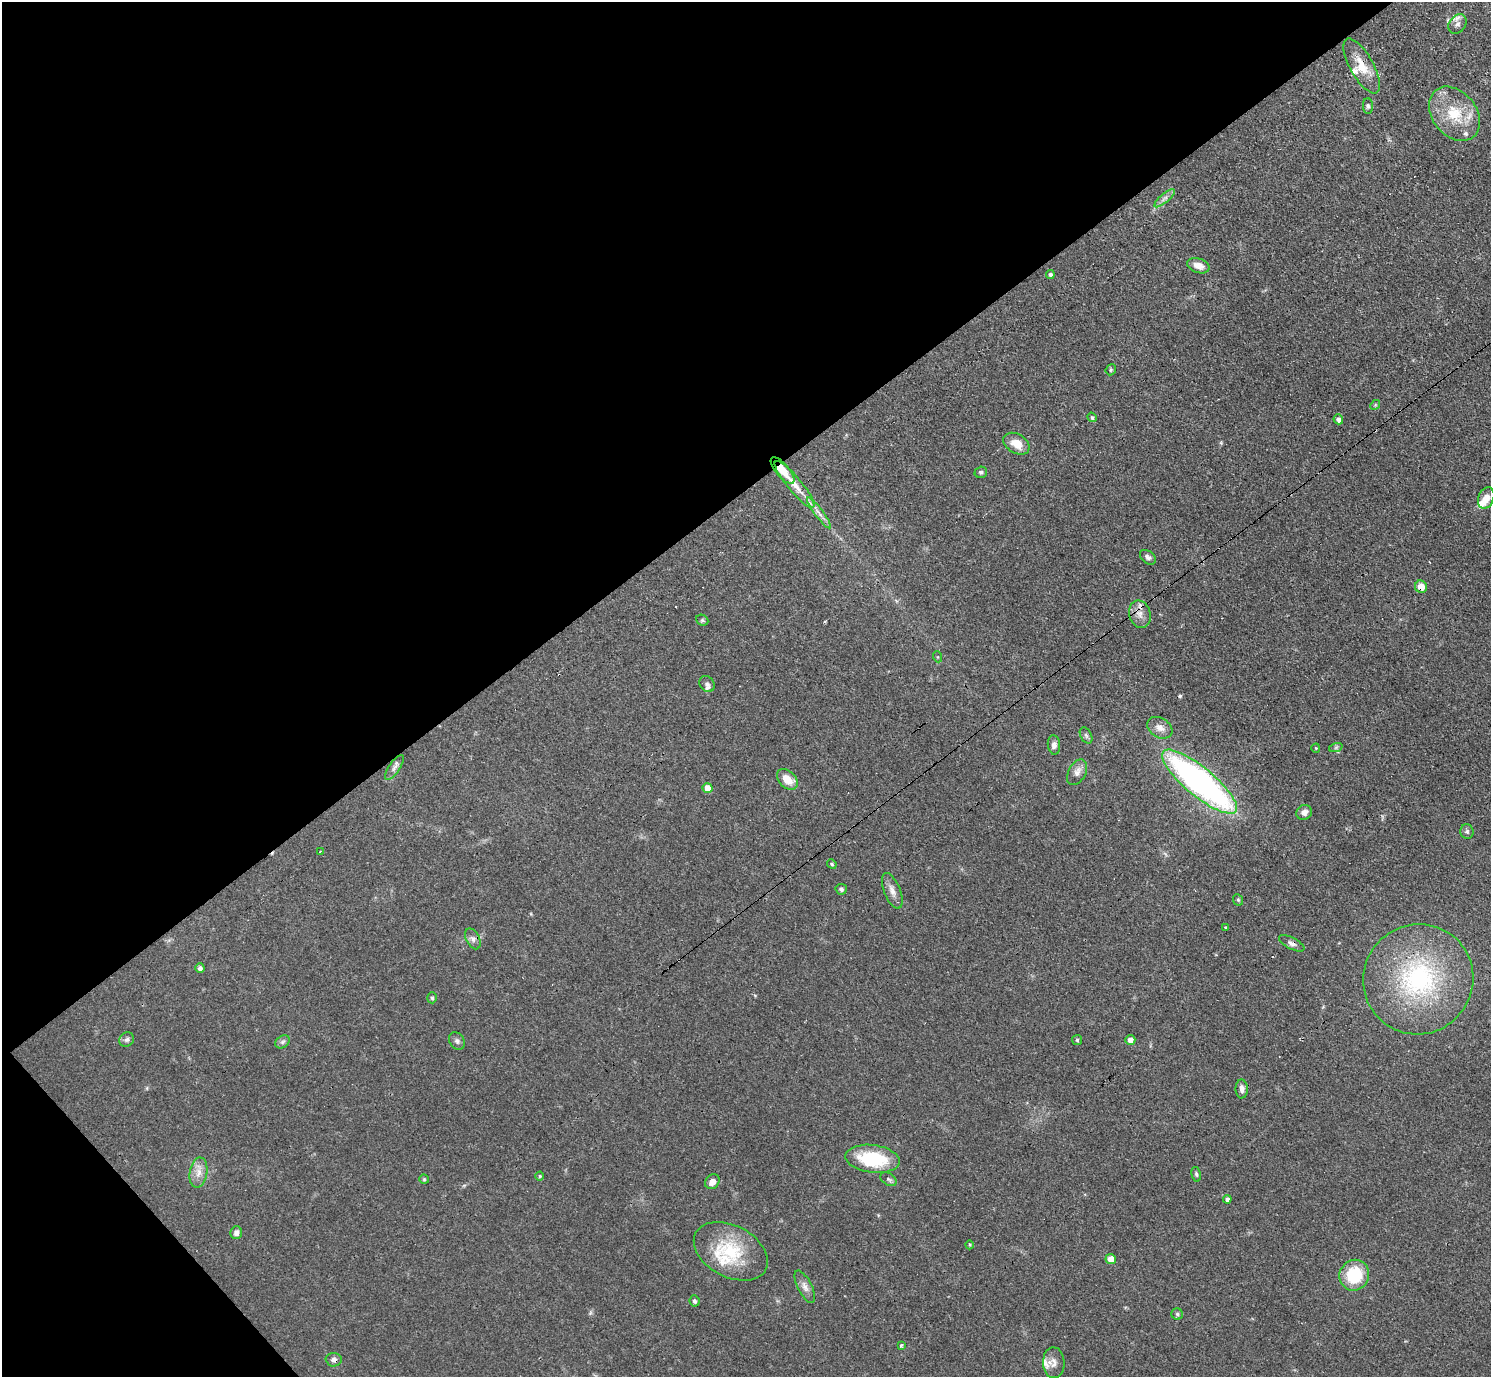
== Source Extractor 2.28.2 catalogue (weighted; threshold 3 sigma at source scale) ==
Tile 5 of 4 x 4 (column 1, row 2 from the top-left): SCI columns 64-1552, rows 3082-4456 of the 6126 x 6131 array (HDU 1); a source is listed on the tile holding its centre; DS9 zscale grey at full resolution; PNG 1493 x 1379 px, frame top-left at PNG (2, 2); each listed source drawn as its Kron ellipse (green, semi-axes under 4 px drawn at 4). Shown black and unused: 38% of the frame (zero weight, under 3 of 4 exposures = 1% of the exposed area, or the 3 px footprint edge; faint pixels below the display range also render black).
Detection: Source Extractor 2.28.2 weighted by HDU 2 'WHT'; one run over the whole footprint, this tile lists its part. Background 0.0708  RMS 0.006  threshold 0.0268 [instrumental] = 3 sigma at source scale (4.5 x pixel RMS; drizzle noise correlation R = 1.50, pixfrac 1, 0.05/0.05 arcsec/px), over >= 5 px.
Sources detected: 79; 3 cosmic-ray / hot-pixel residue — neither listed nor drawn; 5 inside a brighter listed object's ellipse — not listed separately; the other 71 listed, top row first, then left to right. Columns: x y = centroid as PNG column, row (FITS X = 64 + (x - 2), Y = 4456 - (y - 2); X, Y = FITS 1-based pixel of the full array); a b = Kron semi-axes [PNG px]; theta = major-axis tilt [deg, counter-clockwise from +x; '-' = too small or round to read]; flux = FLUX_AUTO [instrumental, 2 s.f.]
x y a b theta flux
1457 24 10 8 54 3
1362 66 31 11 -60 12
1368 106 8 5 -89 1.2
1454 114 30 22 -51 23
1165 198 13 4 40 2.5
1198 266 11 7 -19 5.4
1050 275 4 4 - 1.7
1111 370 6 5 - 0.95
1375 405 5 4 - 0.72
1092 417 5 4 - 0.97
1338 419 5 4 - 2.3
1016 444 14 9 -32 7.6
782 470 16 6 -49 11
981 472 6 5 - 1.1
795 484 30 7 -51 10
1486 498 11 7 67 5.9
819 513 19 3 -53 3.1
1148 557 9 6 -39 1.8
1421 587 6 6 - 6.1
1140 614 14 10 -74 5.1
702 620 6 5 - 1
938 657 5 3 - 0.58
707 684 8 7 - 2.1
1160 728 13 10 -30 4.5
1086 735 9 5 -63 1.3
1054 745 10 6 -84 2.6
1336 747 7 4 19 1
1316 748 4 4 - 0.62
394 767 14 5 56 2.5
1077 772 14 8 61 3.7
787 779 12 8 -45 8
1199 782 47 14 -39 210
708 788 5 5 - 8.2
1304 812 8 7 - 3.1
1467 831 7 6 - 1.3
320 851 3 2 - 0.76
832 864 5 4 - 0.79
841 889 5 5 - 1.4
892 891 19 8 -68 4.3
1238 900 6 4 -66 0.87
1225 927 3 3 - 0.83
473 939 11 6 -61 2.4
1292 943 14 5 -27 2.6
200 968 4 4 - 1.8
1418 979 55 54 - 100
432 998 5 4 - 0.98
127 1040 8 6 42 1.7
1077 1040 5 5 - 0.87
1130 1040 5 5 - 3.5
457 1041 9 7 -54 1.8
283 1042 8 6 36 1.4
1242 1089 9 6 -89 2.7
873 1159 27 14 -7 33
198 1172 15 8 80 5.1
1196 1174 7 4 -80 1.1
540 1176 4 4 - 0.71
424 1179 5 5 - 0.69
888 1179 9 6 -33 1.5
712 1182 8 6 49 4
1227 1199 4 4 - 1.8
236 1233 6 5 - 2.8
970 1245 4 3 - 0.55
731 1251 39 25 -28 32
1111 1259 5 5 - 5.5
1354 1275 15 14 - 25
805 1287 18 7 -63 3.6
694 1301 6 5 - 1.2
1177 1314 6 5 - 1.1
901 1345 3 3 - 5
334 1360 8 6 -4 2.2
1054 1363 15 11 -88 4.3
Overlapping masked pixels (flux is a lower limit): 7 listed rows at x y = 1362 66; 782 470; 795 484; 1421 587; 1140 614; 1292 943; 334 1360